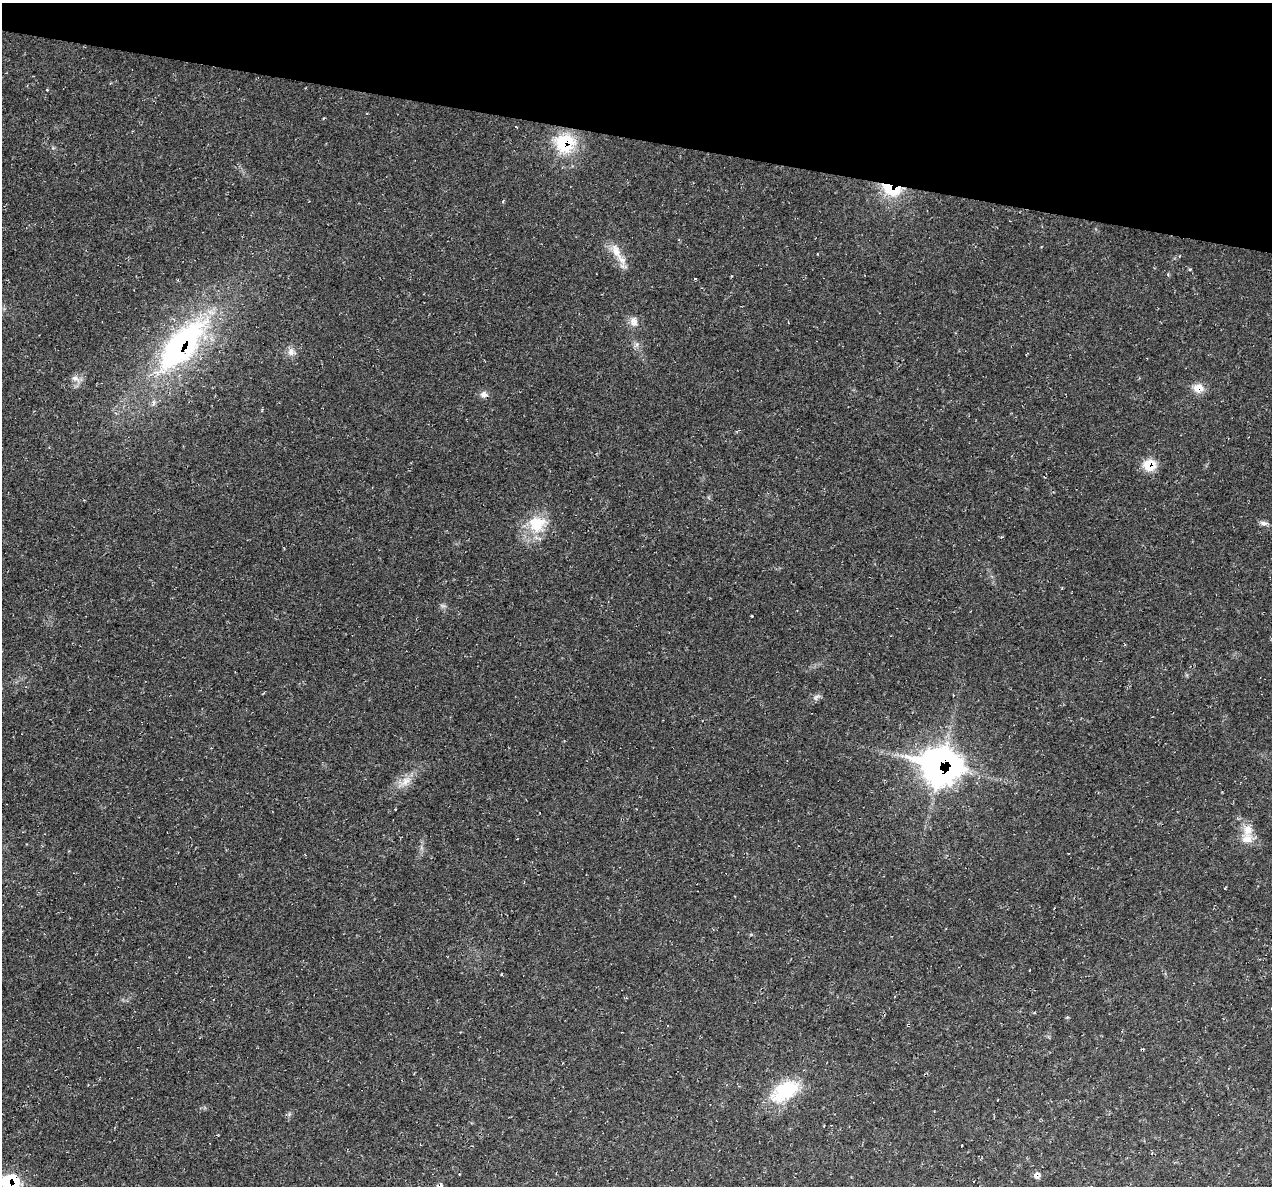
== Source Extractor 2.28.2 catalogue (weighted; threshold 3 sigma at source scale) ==
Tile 2 of 4 x 4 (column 2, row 1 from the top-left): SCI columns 1271-2540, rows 3675-4858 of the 5084 x 5107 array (HDU 1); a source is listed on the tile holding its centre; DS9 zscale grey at full resolution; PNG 1274 x 1188 px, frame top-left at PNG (2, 3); no overlay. Shown black and unused: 12% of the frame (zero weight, under 2 of 3 exposures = <1% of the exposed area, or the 3 px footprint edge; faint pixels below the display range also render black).
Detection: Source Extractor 2.28.2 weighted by HDU 2 'WHT'; one run over the whole footprint, this tile lists its part. Background 0.0221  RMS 0.0062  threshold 0.0279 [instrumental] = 3 sigma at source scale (4.5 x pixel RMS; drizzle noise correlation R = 1.50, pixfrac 1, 0.05/0.05 arcsec/px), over >= 5 px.
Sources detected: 39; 1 too faint to see at this stretch — not listed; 3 inside a brighter listed object's ellipse — not listed separately; the other 35 listed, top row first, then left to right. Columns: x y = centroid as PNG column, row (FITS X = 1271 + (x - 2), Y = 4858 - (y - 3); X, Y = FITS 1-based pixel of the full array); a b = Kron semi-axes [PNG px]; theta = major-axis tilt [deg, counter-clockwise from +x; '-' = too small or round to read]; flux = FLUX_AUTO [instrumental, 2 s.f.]
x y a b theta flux
47 90 4 3 - 0.44
323 118 4 2 - 0.56
565 143 26 24 -6 36
53 148 7 4 -18 0.94
890 188 29 16 -27 28
503 202 5 3 - 0.81
616 251 50 10 -64 12
1190 270 5 3 - 0.72
695 278 4 3 - 0.59
634 322 14 10 -74 5.5
182 345 81 31 49 170
636 345 9 9 - 2.9
291 352 11 10 - 4.6
77 379 18 10 -23 4.5
1198 388 14 10 -9 8.6
484 394 11 9 -2 3.5
1149 465 16 14 6 13
1264 523 13 6 -9 2.4
537 524 29 24 4 24
443 606 9 5 -3 1.7
752 616 3 2 - 0.44
816 697 13 7 32 2.6
939 765 21 17 -12 610
404 782 27 11 33 9.6
395 809 3 2 - 0.73
1248 830 20 16 84 9.9
501 975 4 3 - 0.62
1034 1013 5 3 - 0.52
414 1074 3 2 - 0.47
785 1091 38 21 30 38
289 1114 7 4 72 1.2
962 1146 3 2 - 0.69
1037 1175 8 8 - 2.8
9 1182 15 12 -10 56
440 1185 10 7 26 2.1
Overlapping masked pixels (flux is a lower limit): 8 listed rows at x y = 565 143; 890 188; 182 345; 1198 388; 1149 465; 939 765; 9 1182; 440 1185
Isophote crosses this tile's border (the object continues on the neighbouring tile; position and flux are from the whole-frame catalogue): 2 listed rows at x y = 9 1182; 440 1185